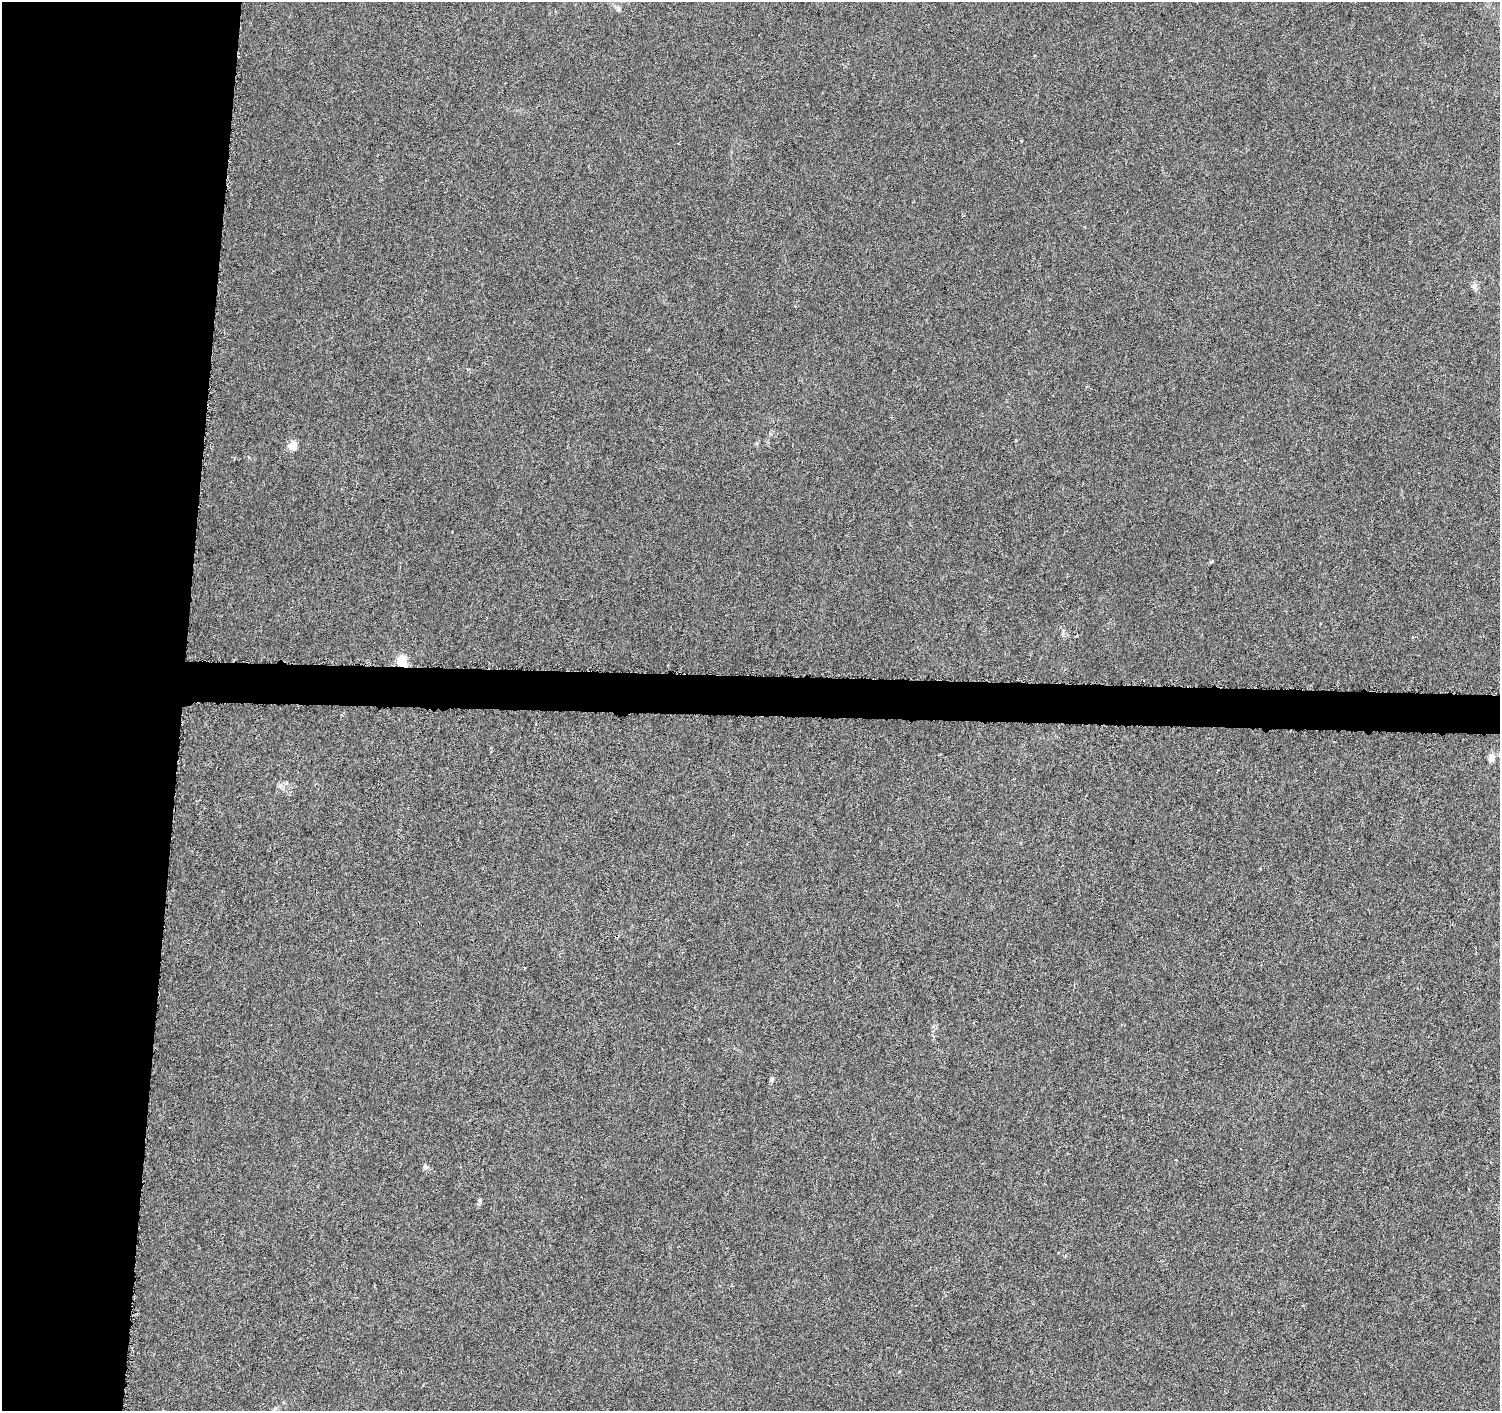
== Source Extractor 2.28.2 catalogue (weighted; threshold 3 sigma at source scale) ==
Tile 4 of 3 x 3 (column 1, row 2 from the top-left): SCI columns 10-1507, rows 1693-3101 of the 4509 x 4744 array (HDU 1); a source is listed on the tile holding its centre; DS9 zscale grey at full resolution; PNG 1502 x 1413 px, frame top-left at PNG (2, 2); no overlay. Shown black and unused: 14% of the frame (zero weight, under 4 of 8 exposures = <1% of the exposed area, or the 3 px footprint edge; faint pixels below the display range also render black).
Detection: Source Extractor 2.28.2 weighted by HDU 2 'WHT'; one run over the whole footprint, this tile lists its part. Background -0.00797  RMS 0.0022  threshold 0.00902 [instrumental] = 3 sigma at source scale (4.09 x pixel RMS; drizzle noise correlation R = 1.36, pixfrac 0.8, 0.0396/0.0396 arcsec/px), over >= 5 px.
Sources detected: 8; all 8 listed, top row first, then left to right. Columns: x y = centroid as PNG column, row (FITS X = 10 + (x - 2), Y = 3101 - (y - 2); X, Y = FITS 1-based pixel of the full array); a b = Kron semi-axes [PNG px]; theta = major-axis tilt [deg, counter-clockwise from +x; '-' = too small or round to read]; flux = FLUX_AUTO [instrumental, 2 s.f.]
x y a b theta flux
618 9 7 5 -69 0.45
1474 286 10 6 80 0.67
292 445 9 9 - 2.3
402 661 5 5 - 16
1491 758 5 5 - 3.5
772 1079 6 5 - 0.49
425 1167 7 6 - 0.51
480 1200 7 5 89 0.4
Overlapping masked pixels (flux is a lower limit): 1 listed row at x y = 402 661